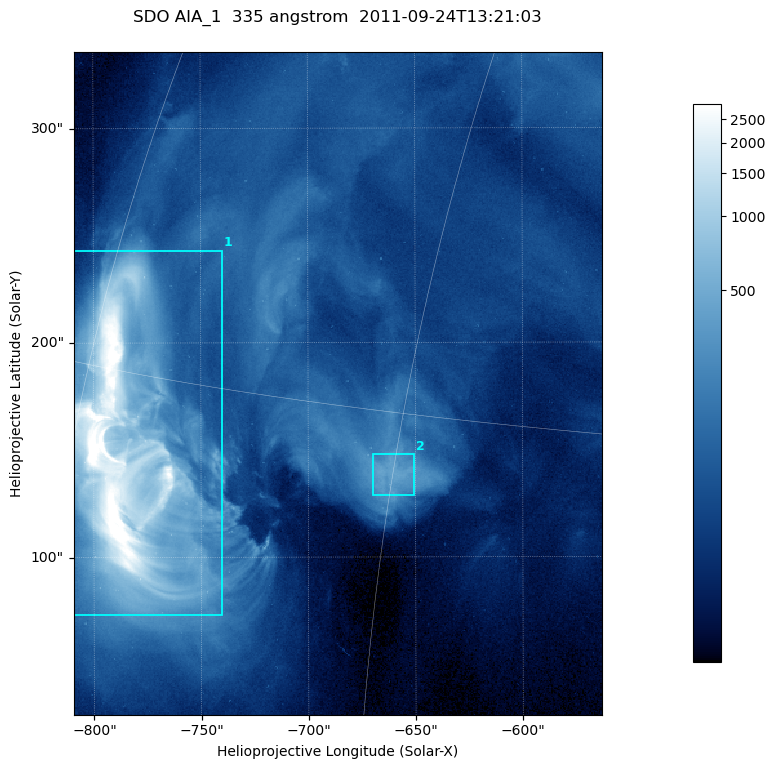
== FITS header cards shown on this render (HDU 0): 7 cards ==
TELESCOP= 'SDO     '           /
INSTRUME= 'AIA_1   '           /
WAVELNTH=                  335 /
WAVEUNIT= 'angstrom'           /
DATE-OBS= '2011-09-24T13:21:03.62' /
CTYPE1  = 'HPLN-TAN'           /
CTYPE2  = 'HPLT-TAN'           /

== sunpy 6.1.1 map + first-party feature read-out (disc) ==
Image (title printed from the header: SDO AIA_1  335 angstrom  2011-09-24T13:21:03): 410 x 514 px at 0.601 arcsec/px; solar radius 957 arcsec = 1592 px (partial field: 2.6% of the solar disc is inside the frame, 100% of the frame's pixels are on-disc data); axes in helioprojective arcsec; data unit not stated in the header (colour bar unlabelled)
Pointing: header CRPIX1/2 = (2042.06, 2043.86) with CRVAL1/2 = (0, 0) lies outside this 410 x 514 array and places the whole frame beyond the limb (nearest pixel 1.41 R_sun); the SolarSoft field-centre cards XCEN/YCEN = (-686.1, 181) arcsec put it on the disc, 1320 arcsec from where CRPIX/CRVAL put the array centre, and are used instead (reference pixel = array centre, CRVAL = XCEN/YCEN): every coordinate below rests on XCEN/YCEN
Orientation: roll -0.142 deg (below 1 deg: not rotated)
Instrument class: DISC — disc imager (sunpy class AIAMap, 335 A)
Bright regions (active regions / flare kernels): reference = the on-disc median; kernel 3 px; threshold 5 sigma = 270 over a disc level ~71.2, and >= 1.15x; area >= 210 px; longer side >= 5 px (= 3 arcsec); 2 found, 2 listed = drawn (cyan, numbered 1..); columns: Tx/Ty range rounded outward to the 2 arcsec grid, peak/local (2 s.f.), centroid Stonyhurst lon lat
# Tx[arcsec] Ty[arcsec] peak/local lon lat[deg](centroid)
1 -810..-740 72..244 63 -57 +13
2 -670..-650 128..148 6 -45 +13